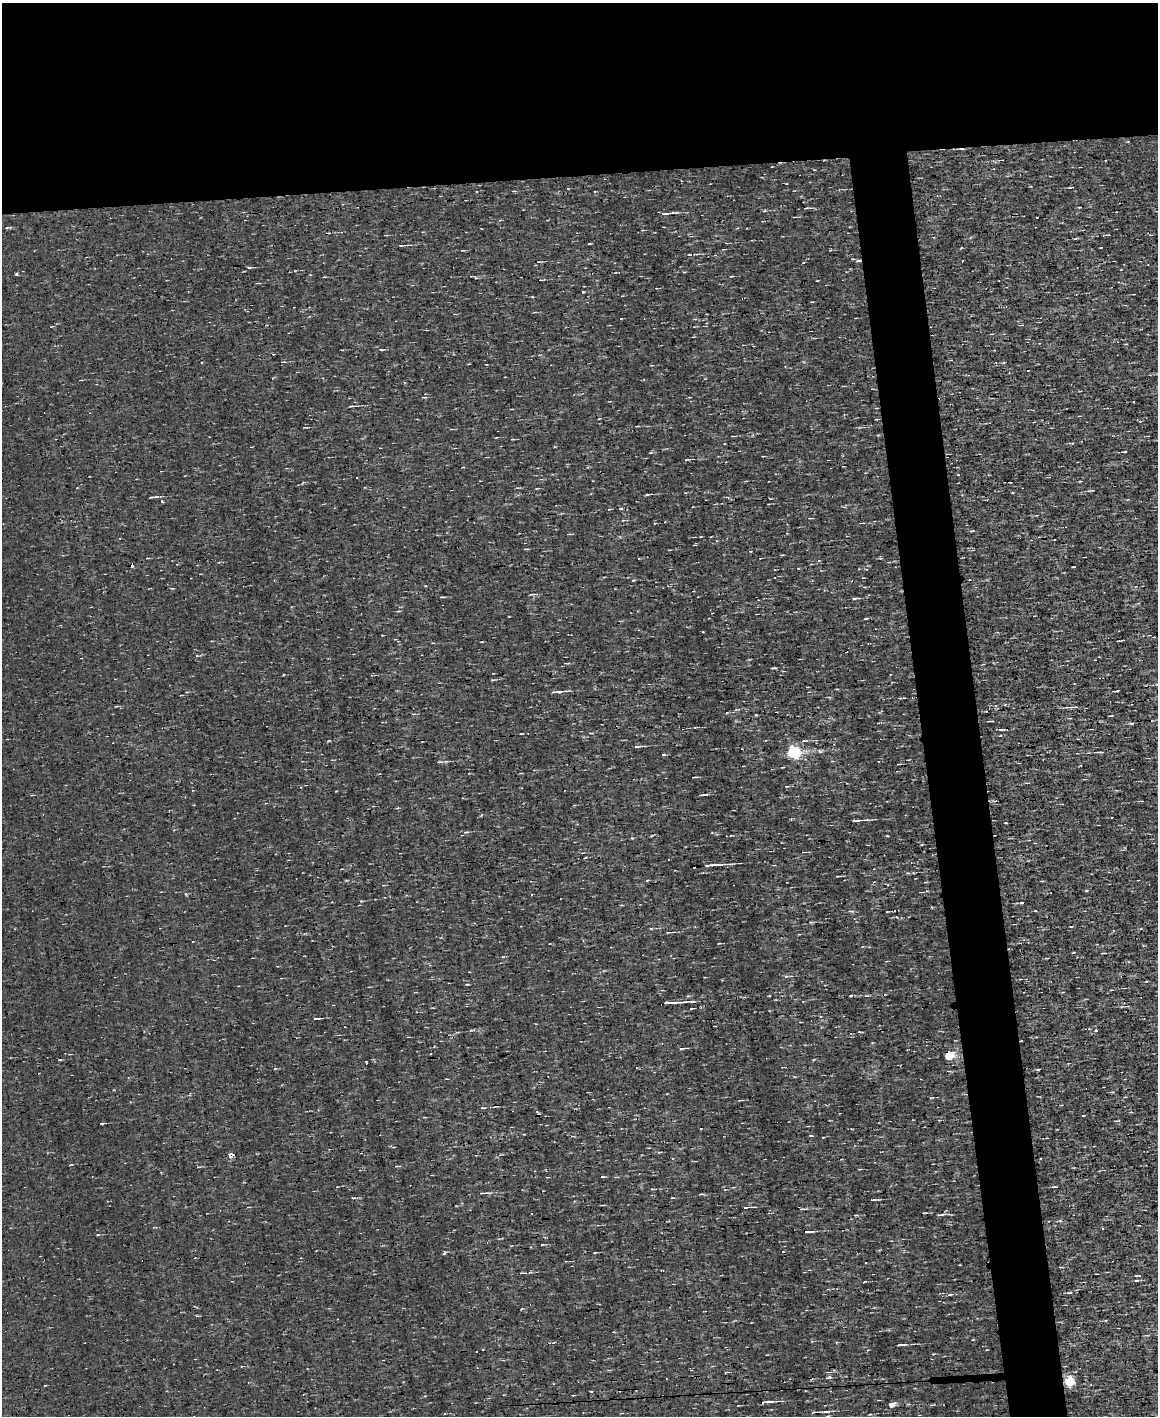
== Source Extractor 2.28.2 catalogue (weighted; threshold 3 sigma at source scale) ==
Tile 2 of 4 x 3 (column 2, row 1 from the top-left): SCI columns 1157-2312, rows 3049-4462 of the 4625 x 4573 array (HDU 1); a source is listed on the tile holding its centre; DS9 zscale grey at full resolution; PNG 1160 x 1418 px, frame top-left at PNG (2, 3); no overlay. Shown black and unused: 17% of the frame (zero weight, under 3 of 4 exposures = <1% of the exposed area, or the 3 px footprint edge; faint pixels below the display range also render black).
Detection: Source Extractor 2.28.2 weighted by HDU 2 'WHT'; one run over the whole footprint, this tile lists its part. Background 1.57e-04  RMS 0.04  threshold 0.179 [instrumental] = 3 sigma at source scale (4.5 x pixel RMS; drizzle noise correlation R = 1.50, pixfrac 1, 0.05/0.05 arcsec/px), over >= 5 px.
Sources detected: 107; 5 cosmic-ray / hot-pixel residue — not listed; the other 102 listed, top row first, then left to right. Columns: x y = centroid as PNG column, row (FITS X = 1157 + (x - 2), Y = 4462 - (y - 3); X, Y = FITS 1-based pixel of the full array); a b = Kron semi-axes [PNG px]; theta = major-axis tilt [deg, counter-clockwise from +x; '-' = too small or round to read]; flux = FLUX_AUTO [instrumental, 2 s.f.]
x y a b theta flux
806 208 5 3 - 3.8
764 211 4 3 - 4.1
666 213 18 3 6 15
589 244 4 3 - 3.1
402 245 11 2 3 8.1
689 255 4 3 - 3.3
858 261 9 3 5 9.8
538 262 5 2 - 3.7
249 268 5 3 - 4.5
16 274 3 3 - 5.8
476 278 4 3 - 3.9
381 350 5 3 - 3.9
351 406 7 3 4 7.5
305 427 5 3 - 3
1125 452 6 2 8 3.8
687 459 6 3 -2 5
648 494 7 2 6 6.5
155 497 9 3 8 9.7
162 502 3 3 - 5.1
120 538 3 2 - 2.8
442 597 7 2 -3 4.3
854 598 6 3 8 5.6
866 619 4 2 - 3.1
433 643 4 3 - 3.2
197 656 4 3 - 5.6
773 668 4 2 - 5.2
283 675 3 3 - 4.5
1117 691 5 2 - 4.2
556 692 13 4 3 16
1074 707 14 3 4 12
1132 723 6 3 18 4.3
1001 730 6 3 -20 5.6
804 741 7 3 5 7.3
638 746 10 3 2 12
820 751 6 4 0 6.8
793 752 6 5 - 690
1100 752 7 3 -4 6.5
664 755 4 3 - 4.6
440 762 7 3 -6 6.8
694 777 5 2 - 4.5
787 786 5 3 - 3.4
703 795 9 2 7 7.4
482 814 4 3 - 5
857 820 15 3 3 20
466 832 5 4 - 5
887 836 3 2 - 4
713 865 26 3 3 32
648 880 5 3 - 3.9
1042 881 3 3 - 3.1
887 885 3 2 - 3.9
1087 890 4 3 - 4.2
532 895 2 2 - 6.2
1022 902 5 2 - 4.4
852 911 7 3 -5 5.3
1035 911 4 2 - 2.6
651 928 5 3 - 3.8
668 932 4 3 - 3.7
719 943 4 2 - 3.1
1104 953 5 2 - 4.3
467 984 4 2 - 3.2
671 1003 25 3 3 32
1128 1006 6 4 -6 5
316 1018 7 3 1 9.3
1096 1030 4 3 - 6.8
682 1048 8 3 5 5.8
948 1056 5 5 - 220
366 1062 4 2 - 7.1
275 1068 3 3 - 10
1038 1069 4 3 - 4.4
482 1108 6 3 -7 4.1
1118 1121 6 3 18 3.7
102 1123 5 3 - 3.5
811 1136 5 3 - 4.2
659 1152 7 3 4 4.2
231 1155 5 4 - 99
603 1176 4 3 - 5
484 1193 17 4 3 13
353 1198 5 3 - 3.8
672 1198 4 2 - 2.7
873 1200 7 3 2 5.5
746 1207 9 2 6 5.6
803 1209 6 3 -8 5.3
940 1215 11 2 7 7
1103 1228 3 2 - 3
808 1232 9 3 2 11
98 1235 4 3 - 3.2
444 1253 4 3 - 7.1
522 1273 5 3 - 4
1138 1275 6 2 1 4
1137 1280 4 3 - 4.9
1070 1292 8 4 1 6.4
950 1294 6 4 2 4.5
402 1308 4 3 - 2.7
1148 1335 5 4 - 4.7
901 1345 9 3 5 11
933 1354 4 3 - 3
829 1377 5 4 - 8.4
1070 1381 5 5 - 310
766 1402 14 3 4 17
891 1405 5 4 - 34
825 1411 6 3 21 6
814 1412 8 3 4 8.9
Overlapping masked pixels (flux is a lower limit): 3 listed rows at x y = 858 261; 713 865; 948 1056
Unlisted compact peaks at least as high as the median listed source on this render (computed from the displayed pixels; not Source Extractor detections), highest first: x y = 583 292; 961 248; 633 580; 632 838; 328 741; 756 715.